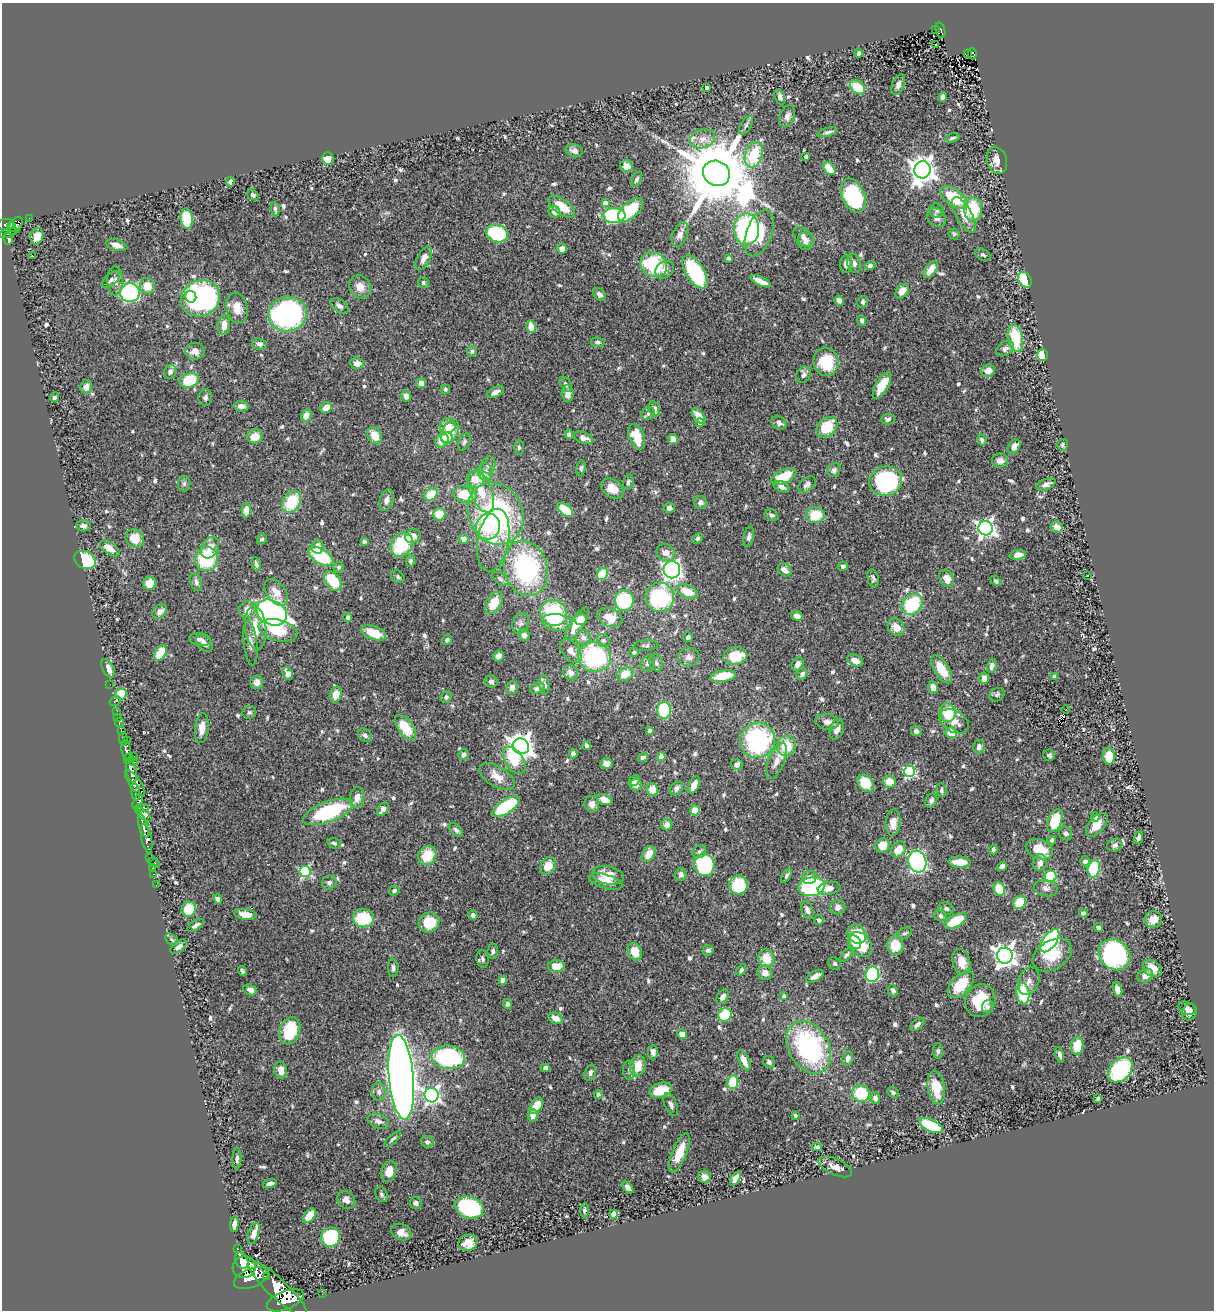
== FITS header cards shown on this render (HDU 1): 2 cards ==
NAXIS1  =                 1212
NAXIS2  =                 1308

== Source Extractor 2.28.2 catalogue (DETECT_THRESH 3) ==
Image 1212 x 1308 px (HDU 1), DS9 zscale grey, 1 PNG px = 1 image px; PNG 1216 x 1312 px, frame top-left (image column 1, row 1308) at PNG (2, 3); each listed source drawn as its Kron ellipse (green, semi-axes under 4 px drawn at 4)
Background 0.53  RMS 0.027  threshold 0.0805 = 3 sigma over >= 5 px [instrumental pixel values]
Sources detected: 676; of the 676, the 500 brightest by FLUX_AUTO listed and drawn (176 fainter detections omitted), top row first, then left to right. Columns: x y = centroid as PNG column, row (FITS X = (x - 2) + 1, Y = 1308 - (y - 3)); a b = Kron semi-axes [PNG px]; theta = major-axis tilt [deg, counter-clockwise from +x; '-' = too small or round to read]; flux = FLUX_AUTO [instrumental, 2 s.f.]
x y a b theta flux
935 30 3 2 - 4.7
940 30 8 4 -74 33
936 45 3 3 - 4.8
859 53 4 4 - 4.3
968 53 3 2 - 4.7
972 54 6 4 -88 15
898 84 11 6 68 6.7
858 87 8 6 -38 45
707 88 4 3 - 3.7
780 97 8 5 -71 6.2
943 97 5 4 - 7.1
787 116 11 7 68 9.8
746 125 10 5 60 4.8
828 132 10 4 16 5.5
953 138 7 4 17 4.5
702 139 13 9 16 19
574 151 9 6 -15 8.9
754 155 13 8 70 93
806 157 4 4 - 7.5
327 158 6 6 - 23
997 160 14 10 -72 17
626 166 6 6 - 8.5
829 169 7 5 -46 39
923 170 8 8 - 1900
716 173 14 12 -31 24000
637 179 8 4 62 4.5
230 182 5 3 - 4.7
253 195 6 5 - 4.6
853 196 18 11 -66 150
954 198 16 8 -34 86
605 203 4 4 - 13
562 207 15 7 -36 36
275 209 7 3 -82 4
973 209 12 9 89 73
630 210 15 8 42 74
937 211 7 6 - 4.3
554 212 6 5 - 11
614 215 11 7 -1 160
964 215 20 8 -61 23
29 218 2 2 - 4.2
936 218 10 8 -43 9.9
187 219 10 6 -84 60
6 224 8 5 8 270
15 226 10 5 57 210
11 227 5 4 - 220
746 229 16 12 89 250
8 233 10 4 19 170
497 233 11 8 -18 140
759 233 24 12 70 76
680 234 13 7 69 12
954 234 5 5 - 4.2
37 236 8 6 71 15
803 237 12 7 -44 11
8 239 6 4 -77 110
806 241 9 8 - 8.4
117 245 11 5 -16 12
562 249 5 4 - 13
983 255 8 5 -27 3.9
32 256 3 2 - 25
424 258 13 6 63 11
728 258 4 3 - 4.8
854 263 10 6 -74 7.9
846 264 9 6 85 9.9
654 265 14 12 -30 120
870 266 5 4 - 5.8
931 269 10 5 53 24
665 270 10 8 38 9.2
695 272 18 9 -58 180
111 280 11 6 41 6.3
1025 280 8 6 -58 67
115 281 14 8 -90 10
760 281 11 4 -25 17
423 283 6 5 - 3.7
147 286 8 7 - 27
360 287 12 10 -57 20
902 291 8 5 51 21
130 293 9 9 - 260
599 294 7 5 -49 6.2
191 297 6 5 - 66
200 298 20 17 27 460
839 300 5 4 - 9.1
863 302 6 5 - 4
340 306 10 6 -32 7.7
237 308 15 10 -77 24
288 314 19 17 11 370
862 320 5 4 - 5.1
224 325 10 6 84 18
531 327 6 4 -79 33
1015 338 14 7 -80 88
598 342 7 4 -8 3.9
259 344 7 5 -5 7.8
1005 349 10 6 33 6.9
195 351 9 8 - 16
472 351 5 5 - 3.6
1043 355 6 5 - 51
826 362 14 12 -81 74
357 363 7 6 - 14
988 370 7 6 - 17
170 372 7 6 - 6.4
803 375 8 7 - 6.9
189 380 10 7 16 76
421 383 5 4 - 13
566 384 8 5 -59 4.6
882 385 15 6 60 31
86 387 7 5 80 11
445 389 5 4 - 4
496 392 9 5 27 12
568 394 8 6 -84 12
406 396 5 5 - 11
54 397 5 4 - 4.8
205 397 8 7 - 5.7
241 406 7 5 -5 12
326 408 6 5 - 20
654 409 8 5 -76 8.6
648 413 7 6 - 6.5
306 415 6 5 - 18
699 416 9 5 -50 21
888 419 7 5 5 4.1
700 423 4 4 - 15
779 423 8 6 -31 7.4
448 426 8 7 - 16
827 427 12 8 43 58
450 432 12 8 61 38
569 434 5 4 - 5.2
255 436 8 7 - 22
375 436 9 7 -65 25
637 437 13 7 -68 41
447 438 6 6 - 11
583 438 10 5 -21 12
673 439 5 4 - 17
442 440 7 6 - 33
982 440 6 4 -61 5
464 442 9 5 66 4.2
1063 445 6 5 - 3.7
1014 446 8 5 53 13
519 447 7 5 -89 4.1
1000 460 8 7 - 10
488 465 8 7 - 6.4
581 468 7 4 81 3.8
834 470 7 6 - 5.3
485 472 8 7 - 10
784 477 13 6 25 49
476 479 9 8 - 25
886 481 16 14 15 250
628 482 8 5 76 5.5
184 483 8 6 -90 4.4
807 484 10 6 43 7
1046 484 10 5 23 8.7
782 487 8 5 -23 8.6
612 488 12 8 -35 23
481 492 22 11 -68 36
431 494 7 5 39 41
465 495 12 8 -10 57
386 500 11 6 73 11
292 502 12 8 56 75
700 502 6 6 - 8.6
669 508 5 5 - 6.9
246 510 7 4 88 23
565 510 9 5 -38 59
439 514 6 6 - 30
496 514 32 27 -63 330
772 515 7 5 -32 4.8
816 515 9 8 - 50
84 526 7 5 0 6.9
488 527 13 12 - 51
1057 527 6 5 - 12
986 528 7 7 - 740
413 536 8 6 22 16
749 537 10 5 78 5.5
135 538 10 8 -42 30
697 538 6 4 46 3.8
262 539 6 4 58 3.9
464 539 5 5 - 9.4
493 540 32 15 80 40
364 541 4 4 - 4.1
402 544 13 10 55 100
318 546 7 5 84 12
110 548 11 6 -35 16
210 548 11 8 61 19
666 553 10 8 -24 14
1018 555 8 5 7 12
321 556 14 7 -32 110
207 559 12 11 - 110
85 560 11 8 -28 110
411 561 6 5 - 3.6
256 564 7 4 -74 5.4
843 566 5 4 - 5.7
339 567 5 5 - 4.2
526 568 28 21 -73 240
672 570 8 8 - 580
784 570 7 5 -43 14
602 574 6 5 - 44
1087 576 3 3 - 4.9
398 577 7 5 -38 3.7
873 578 9 5 -78 4.9
947 578 9 7 -62 18
500 579 9 5 -38 4.3
333 581 11 7 -53 67
996 581 6 4 -45 4
196 582 9 5 -75 6
150 583 6 6 - 26
687 591 11 6 -25 37
276 592 15 9 -52 20
660 597 15 14 - 160
624 601 10 9 - 120
494 603 12 7 58 40
912 604 12 9 48 100
247 609 8 8 - 15
160 612 8 6 44 11
272 613 16 12 -28 910
554 613 14 12 -31 120
797 616 6 4 -18 11
348 617 5 3 - 4.1
610 617 13 9 -24 29
581 619 6 6 - 19
557 622 15 8 -8 41
521 623 10 8 70 8.5
577 623 18 6 57 34
256 627 22 10 -84 37
896 627 9 7 -51 20
278 630 20 10 -14 49
374 633 13 6 -20 40
524 635 6 5 - 9
583 637 8 7 - 8.4
688 637 5 5 - 4
200 639 11 6 -7 8.2
447 640 5 4 - 4.4
603 640 7 6 - 4.5
204 643 10 6 -47 11
250 643 22 6 -84 13
646 646 12 5 2 5.6
571 651 14 8 -50 13
634 652 5 4 - 4.2
160 653 8 5 60 44
498 656 5 5 - 11
735 656 12 8 8 58
594 657 16 15 - 190
689 657 10 9 - 11
855 660 8 5 -26 14
656 663 9 6 -71 5.9
647 664 8 6 49 5.4
798 664 7 5 57 10
992 666 7 5 75 8.8
108 668 10 5 -64 15
942 669 16 7 -58 46
288 673 7 5 -65 9.4
571 673 7 7 - 13
625 674 8 6 24 29
802 674 6 5 - 6.4
723 676 13 5 10 56
1055 676 4 4 - 11
984 678 6 5 - 14
491 681 6 6 - 5
257 682 7 6 - 12
110 684 2 2 - 3.6
544 685 9 5 -82 6.2
933 687 6 5 - 11
512 688 7 5 71 10
537 688 7 5 18 7.8
121 694 5 5 - 49
336 694 8 5 75 22
997 695 8 6 27 4.5
446 697 6 5 - 4.2
115 701 6 3 33 12
1066 709 4 2 - 5.3
664 710 8 7 - 110
117 712 2 2 - 7.2
249 712 7 6 - 4
948 713 9 8 - 59
118 717 3 2 - 10
954 721 16 10 -31 23
119 722 5 3 - 34
827 722 12 7 -10 10
405 727 14 7 -54 49
202 728 15 6 83 18
837 729 10 6 72 13
650 730 4 3 - 7.7
122 731 4 3 - 110
916 731 5 5 - 5.1
951 733 6 5 - 28
365 735 8 6 -43 6.2
123 739 6 4 -84 120
127 740 3 2 - 32
758 740 18 17 - 230
521 746 8 7 - 1700
587 746 4 4 - 5
786 746 10 9 - 50
979 747 7 5 78 6.9
126 750 10 4 -81 750
464 754 5 5 - 6.8
573 754 4 4 - 8
1049 755 6 6 - 4.8
133 756 3 2 - 11
1109 756 8 6 -84 40
643 757 5 4 - 7.1
661 757 4 4 - 34
128 759 5 4 - 270
514 760 15 9 -55 58
776 761 19 8 67 18
134 762 4 3 - 72
606 764 6 5 - 8.4
737 765 6 5 - 6.3
131 771 12 5 -78 1700
909 771 5 5 - 250
497 776 19 10 -31 23
634 781 6 4 49 11
889 782 6 6 - 21
135 783 15 6 -54 620
866 783 10 7 -48 55
636 785 6 6 - 9.1
694 785 9 5 65 13
676 788 8 5 47 7.5
652 790 6 6 - 24
941 790 7 5 -84 3.7
135 792 8 4 -81 310
357 797 10 7 82 12
605 800 8 5 -19 18
931 800 7 5 62 5.1
138 802 8 4 66 370
592 804 8 7 - 12
506 806 16 7 33 140
142 808 7 4 0 400
383 809 7 5 52 10
695 810 5 5 - 21
328 812 26 10 21 170
143 814 10 4 -42 310
1095 817 5 4 - 6.4
1055 821 12 6 68 82
893 823 13 7 86 17
143 825 12 4 -73 780
667 825 5 5 - 10
1097 825 14 7 50 22
456 830 8 5 -45 4.6
1066 833 7 6 - 4.9
1139 837 6 4 70 4.8
146 838 15 5 -78 840
1052 840 4 4 - 4.2
334 843 7 5 -19 3.9
883 845 7 7 - 26
1115 845 8 6 19 5.9
898 849 8 6 50 28
1039 849 14 9 -22 38
993 850 4 3 - 6.2
699 852 7 6 - 4.8
649 854 8 6 56 25
427 855 10 8 54 41
150 857 2 2 - 7.7
1085 861 5 5 - 6.6
917 862 11 8 -73 510
960 862 11 5 -3 26
154 863 6 3 -27 48
1040 863 8 6 75 10
704 865 11 10 - 160
548 866 9 7 59 25
1002 866 5 4 - 9.4
152 868 2 2 - 9.4
1094 869 9 6 77 110
305 871 5 5 - 190
154 874 3 2 - 15
681 874 7 5 77 6.8
608 875 16 9 -11 31
786 876 8 4 62 4.6
1051 876 6 6 - 81
809 877 7 6 - 10
606 882 17 7 -16 22
329 883 7 7 - 5.8
156 885 2 2 - 5.4
738 885 9 9 - 81
812 887 13 9 10 190
829 888 11 6 9 12
1046 888 12 8 -12 7.9
999 889 7 5 -65 45
394 891 5 4 - 3.8
218 899 5 4 - 5.7
1020 902 7 6 - 40
838 907 7 7 - 11
189 909 7 7 - 57
946 909 7 6 - 5.2
807 910 9 6 -70 8.4
1083 913 4 4 - 6.9
245 914 11 5 -7 21
473 915 4 4 - 7
941 916 6 5 - 4.8
363 918 10 9 - 73
1153 919 9 8 - 23
819 920 5 4 - 5.3
955 921 12 6 29 63
429 922 10 9 - 52
195 925 9 4 32 6.8
1098 927 5 3 - 4.6
905 933 8 5 27 3.8
857 934 10 8 -48 77
172 940 8 5 -41 4.3
1050 941 13 6 55 280
855 942 7 5 -59 19
860 945 14 10 -52 43
895 945 9 8 - 38
179 947 9 5 37 9
708 950 5 5 - 5.2
493 951 7 5 84 5.5
635 952 9 6 -65 29
846 955 9 4 48 4.7
1052 955 21 14 31 49
1114 955 17 14 -42 270
1005 956 8 8 - 1200
766 958 9 8 - 35
483 959 9 6 -76 6
961 962 13 8 -76 26
835 964 6 5 - 3.6
556 966 8 6 2 30
393 968 9 5 -87 5.9
1152 968 10 7 -36 22
741 970 6 4 56 4.1
242 971 5 3 - 3.6
765 973 7 7 - 14
872 974 8 6 75 170
815 976 9 5 29 12
1145 976 8 6 27 13
503 980 4 4 - 23
1029 981 14 10 69 13
961 985 16 9 47 62
250 990 7 5 -19 7.6
1118 990 7 4 -75 16
893 991 6 5 - 5.7
1023 994 11 6 -82 86
784 996 4 4 - 4.2
723 997 8 5 57 9.7
980 1001 17 14 64 74
508 1004 5 4 - 4.6
987 1007 7 5 69 6.1
1187 1008 9 6 -19 6.4
1190 1012 8 7 - 7.1
725 1015 7 6 - 60
556 1018 7 5 -26 14
917 1025 8 4 38 5.9
290 1031 14 10 70 91
682 1034 5 4 - 19
1077 1046 9 6 83 50
809 1047 28 20 -60 280
938 1051 8 5 89 4
653 1052 7 5 89 9
1060 1055 8 4 -75 6.3
448 1057 17 12 -6 220
848 1058 7 5 79 8.1
744 1060 10 5 -65 17
769 1062 6 5 - 5.2
638 1066 10 7 75 32
545 1068 4 4 - 8
281 1070 8 6 -80 15
629 1070 9 6 -89 6.3
1120 1070 14 10 48 180
590 1073 8 5 73 6
401 1077 42 12 -85 2700
733 1082 7 5 82 62
936 1088 17 8 -82 43
661 1090 12 7 16 43
379 1092 9 7 -85 8
893 1092 6 5 - 4.4
861 1093 9 8 - 69
598 1094 4 4 - 3.6
432 1095 7 7 - 530
875 1098 6 5 - 9.5
1098 1098 4 3 - 3.7
671 1105 12 6 -65 7.7
536 1106 9 5 56 33
533 1115 6 5 - 15
795 1115 3 3 - 3.5
378 1121 11 7 -21 9.5
931 1126 13 6 -24 110
392 1139 10 4 43 4.5
427 1142 6 5 - 5.3
817 1147 5 4 - 5.2
679 1153 21 7 68 43
237 1159 10 4 89 5.6
835 1167 18 8 -24 15
389 1171 10 7 69 22
704 1177 6 6 - 11
735 1179 8 4 59 11
270 1184 7 4 17 7.8
628 1188 7 4 -48 9.9
381 1194 8 6 -61 4.7
346 1200 10 8 -42 9
416 1203 6 6 - 5.5
469 1207 15 10 -17 210
584 1210 7 4 89 4
614 1214 4 4 - 34
310 1216 8 5 49 29
234 1224 8 4 85 8.6
401 1232 10 8 -25 16
254 1233 11 5 70 11
331 1237 10 9 - 130
468 1243 9 8 - 21
237 1249 3 3 - 45
242 1260 8 6 -61 1200
244 1267 11 10 - 2000
266 1276 3 2 - 200
251 1278 18 9 22 2900
277 1288 40 9 -43 2900
322 1294 2 2 - 4.5
285 1300 19 9 22 2800
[176 fainter detections neither listed nor drawn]